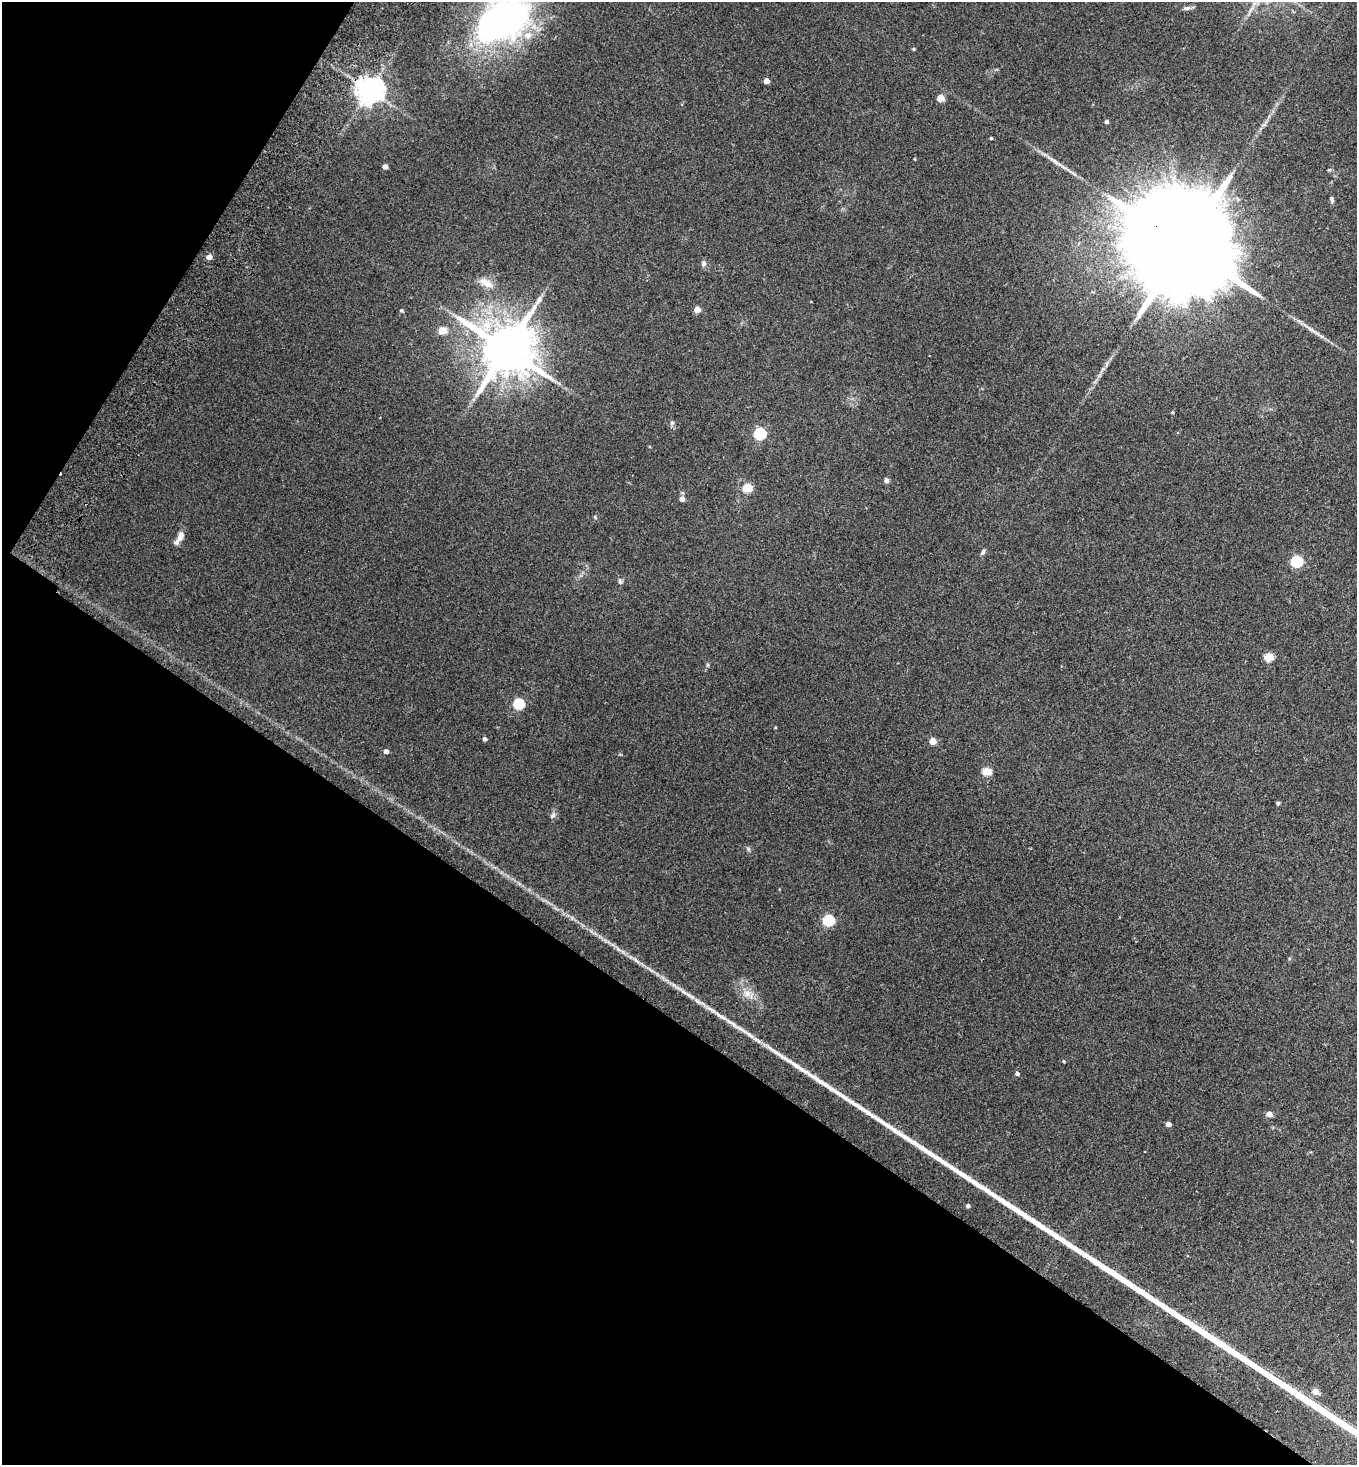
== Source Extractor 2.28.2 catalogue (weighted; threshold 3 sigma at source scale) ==
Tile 9 of 4 x 4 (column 1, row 3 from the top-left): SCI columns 202-1556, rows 1499-2961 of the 5962 x 5923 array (HDU 1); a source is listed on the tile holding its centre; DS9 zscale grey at full resolution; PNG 1359 x 1467 px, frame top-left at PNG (2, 2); no overlay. Shown black and unused: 35% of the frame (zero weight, under 2 of 3 exposures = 3% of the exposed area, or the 3 px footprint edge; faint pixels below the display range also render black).
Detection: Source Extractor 2.28.2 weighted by HDU 2 'WHT'; one run over the whole footprint, this tile lists its part. Background 0.0747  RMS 0.0096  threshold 0.0432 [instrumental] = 3 sigma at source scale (4.5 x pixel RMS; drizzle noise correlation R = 1.50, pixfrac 1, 0.05/0.05 arcsec/px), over >= 5 px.
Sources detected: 52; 1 long thin detection or spike segment (spike, bleed or trail) — not listed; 2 inside a brighter listed object's ellipse — not listed separately; the other 49 listed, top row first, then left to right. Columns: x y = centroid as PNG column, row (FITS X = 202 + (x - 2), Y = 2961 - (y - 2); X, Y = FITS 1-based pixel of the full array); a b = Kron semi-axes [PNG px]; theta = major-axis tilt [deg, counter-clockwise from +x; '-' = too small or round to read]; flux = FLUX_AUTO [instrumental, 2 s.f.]
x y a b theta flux
1186 8 10 5 5 2.9
503 21 69 42 29 300
914 49 4 3 - 1.1
766 81 4 4 - 7.1
369 90 8 8 - 1100
940 98 5 4 - 18
1106 122 4 4 - 2.4
991 138 4 3 - 0.94
915 159 4 3 - 0.67
385 166 4 4 - 5
1331 199 9 5 -69 2
1185 246 47 21 -36 45000
209 257 4 4 - 6.6
703 264 7 7 - 2.5
486 283 20 9 -32 9.5
697 309 4 4 - 10
401 310 5 4 - 1.3
442 330 5 5 - 24
506 349 15 13 -25 5400
1107 363 7 4 72 1.8
1172 412 4 3 - 0.92
672 423 6 5 - 1.8
760 434 6 5 - 92
886 480 7 6 - 2.1
747 488 5 5 - 35
682 499 5 5 - 5.1
180 536 12 7 66 6.6
983 552 7 5 66 2.1
1297 561 6 5 - 94
620 581 8 5 -78 2.1
1269 657 6 5 - 30
708 665 6 4 -89 1.1
518 704 5 5 - 66
485 739 4 4 - 2.5
933 741 5 4 - 15
386 751 4 4 - 4.4
986 771 5 5 - 32
1278 803 4 4 - 1.9
553 815 9 6 73 2.7
828 920 6 5 - 74
747 993 11 9 -27 6.8
689 995 15 4 -35 4.8
721 1016 29 5 -32 10
1064 1061 4 3 - 0.99
1017 1073 5 4 - 2.5
1269 1114 4 4 - 8.7
1168 1124 4 4 - 5.8
968 1206 4 4 - 2.6
1315 1391 5 4 - 13
Overlapping masked pixels (flux is a lower limit): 2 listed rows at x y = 369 90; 1185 246
Isophote crosses this tile's border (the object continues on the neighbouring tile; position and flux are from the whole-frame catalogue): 1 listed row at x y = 503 21